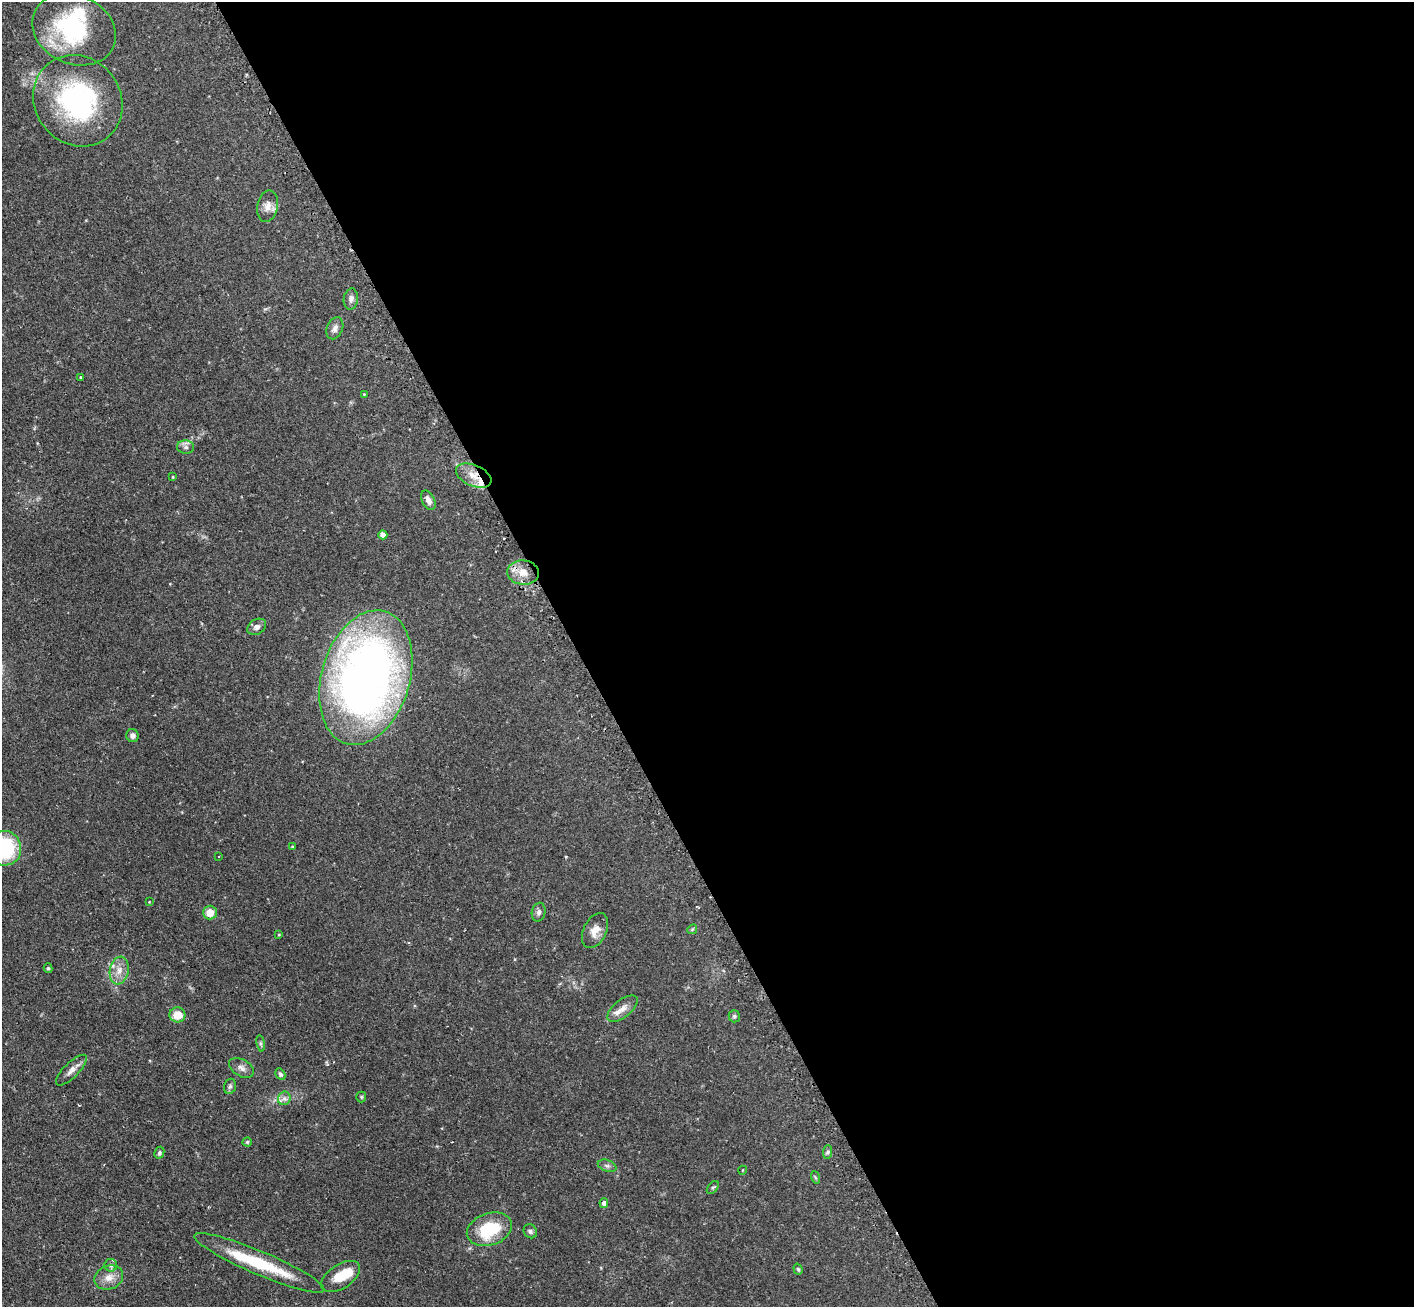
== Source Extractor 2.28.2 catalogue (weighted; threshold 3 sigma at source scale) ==
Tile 8 of 4 x 4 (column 4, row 2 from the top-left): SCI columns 4280-5691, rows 2793-4097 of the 5734 x 5719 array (HDU 1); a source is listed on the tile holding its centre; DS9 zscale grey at full resolution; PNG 1416 x 1309 px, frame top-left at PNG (2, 2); each listed source drawn as its Kron ellipse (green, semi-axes under 4 px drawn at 4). Shown black and unused: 59% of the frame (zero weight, under 2 of 3 exposures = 4% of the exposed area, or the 3 px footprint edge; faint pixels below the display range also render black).
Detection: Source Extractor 2.28.2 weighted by HDU 2 'WHT'; one run over the whole footprint, this tile lists its part. Background 0.12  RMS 0.0059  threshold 0.0263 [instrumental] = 3 sigma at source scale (4.5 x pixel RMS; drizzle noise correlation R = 1.50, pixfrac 1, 0.05/0.05 arcsec/px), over >= 5 px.
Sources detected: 61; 4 inside a brighter object's white glare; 2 cosmic-ray / hot-pixel residue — neither listed nor drawn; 3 inside a brighter listed object's ellipse — not listed separately; the other 52 listed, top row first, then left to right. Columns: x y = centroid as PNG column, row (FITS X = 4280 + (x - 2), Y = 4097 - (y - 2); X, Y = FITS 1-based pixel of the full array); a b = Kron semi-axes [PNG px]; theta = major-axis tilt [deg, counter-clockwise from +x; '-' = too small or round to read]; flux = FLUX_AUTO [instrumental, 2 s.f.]
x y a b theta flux
74 30 43 34 -24 59
78 101 47 43 -52 89
267 206 16 10 78 4.6
351 299 11 7 82 2.3
335 328 11 8 67 2.8
80 377 3 2 - 0.57
364 394 3 3 - 0.42
186 447 8 6 -3 2
474 476 19 10 -23 7.7
173 477 3 3 - 0.6
428 500 10 6 -64 2.6
383 535 4 4 - 3
523 572 16 12 -5 7.4
257 627 10 7 33 2.5
366 678 69 44 74 370
133 736 6 6 - 1.7
292 847 4 3 - 0.52
5 848 17 16 - 40
218 857 2 2 - 0.53
149 902 3 3 - 0.37
539 912 9 7 78 2
210 913 7 7 - 6.9
692 929 5 4 - 0.65
595 931 18 11 64 6.2
279 935 3 3 - 0.49
48 968 5 4 - 0.98
119 971 14 9 79 5.4
622 1009 18 8 39 5
177 1015 8 7 - 9.1
734 1016 6 5 - 0.97
261 1043 8 4 -81 1.1
241 1068 13 8 -31 3
71 1070 20 7 45 3.7
280 1074 6 4 -61 1.2
230 1086 8 5 74 1.2
361 1097 5 5 - 0.71
284 1098 7 6 - 2
247 1142 4 4 - 0.8
828 1152 7 4 88 1.1
159 1153 6 4 62 1
607 1166 10 5 -20 1.6
743 1170 4 3 - 0.38
815 1177 6 4 -71 0.7
713 1187 7 4 51 1
604 1203 5 4 - 2.1
489 1229 23 16 19 28
530 1231 7 6 - 1.4
259 1263 70 11 -23 33
111 1265 6 6 - 1.7
798 1269 6 4 -71 0.84
341 1276 22 12 34 12
109 1277 14 12 22 5.7
Overlapping masked pixels (flux is a lower limit): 1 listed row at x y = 474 476
Isophote crosses this tile's border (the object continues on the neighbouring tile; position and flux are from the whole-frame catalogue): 1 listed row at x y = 5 848